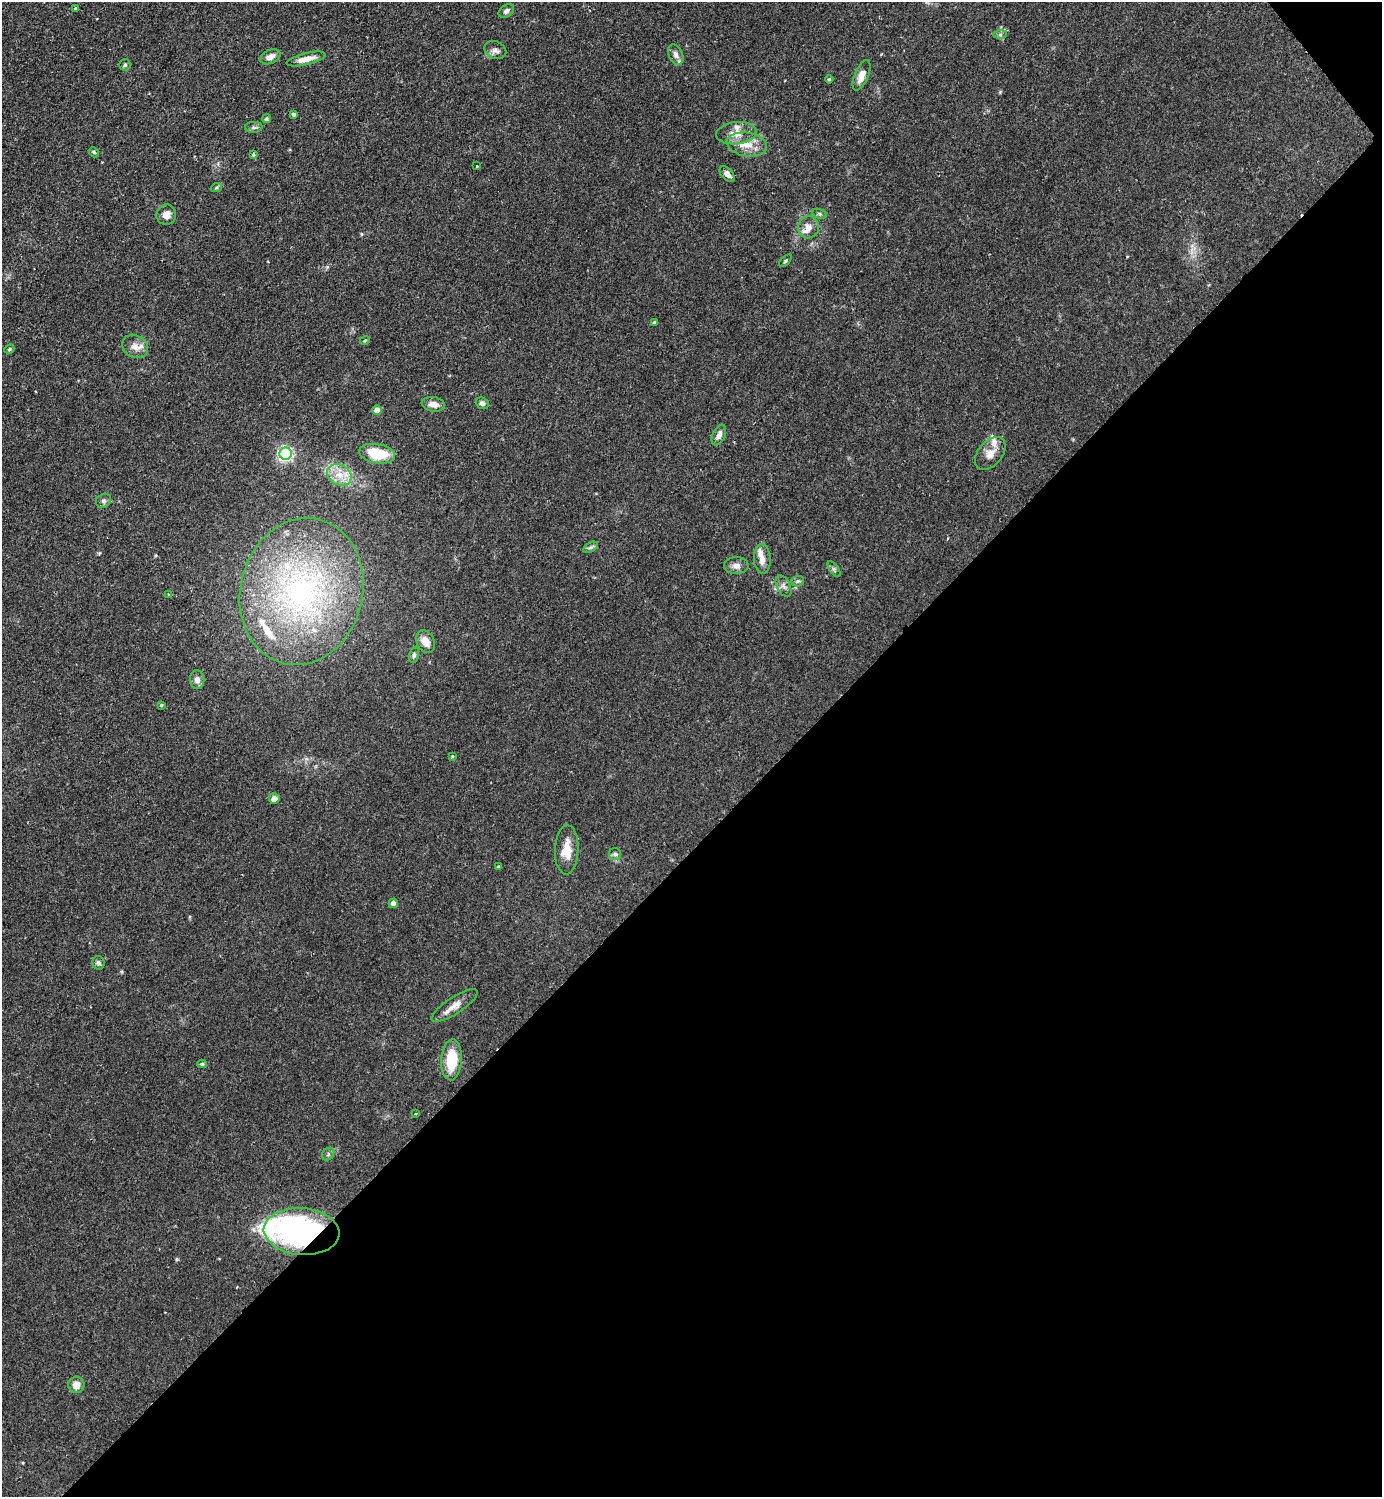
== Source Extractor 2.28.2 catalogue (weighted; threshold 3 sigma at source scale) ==
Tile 12 of 4 x 4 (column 4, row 3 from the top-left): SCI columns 4301-5680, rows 1498-2992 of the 5983 x 5984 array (HDU 1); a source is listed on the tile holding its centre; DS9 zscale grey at full resolution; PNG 1384 x 1499 px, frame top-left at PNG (2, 2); each listed source drawn as its Kron ellipse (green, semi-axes under 4 px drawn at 4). Shown black and unused: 44% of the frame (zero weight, under 2 of 3 exposures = <1% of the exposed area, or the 3 px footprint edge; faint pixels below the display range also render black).
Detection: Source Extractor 2.28.2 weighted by HDU 2 'WHT'; one run over the whole footprint, this tile lists its part. Background 0.0841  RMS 0.006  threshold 0.0271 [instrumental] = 3 sigma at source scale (4.5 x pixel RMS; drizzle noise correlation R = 1.50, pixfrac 1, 0.05/0.05 arcsec/px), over >= 5 px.
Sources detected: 74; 1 cosmic-ray / hot-pixel residue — neither listed nor drawn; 10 inside a brighter listed object's ellipse — not listed separately; the other 63 listed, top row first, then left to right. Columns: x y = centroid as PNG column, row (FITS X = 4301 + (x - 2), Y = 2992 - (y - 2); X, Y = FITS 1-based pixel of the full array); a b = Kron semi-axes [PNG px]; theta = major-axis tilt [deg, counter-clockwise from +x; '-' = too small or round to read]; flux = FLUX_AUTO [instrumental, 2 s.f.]
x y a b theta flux
75 8 3 3 - 1.2
506 11 8 6 37 2.1
1000 35 7 4 1 1.3
495 50 11 8 -25 2.5
676 55 11 6 -65 2.7
270 57 10 6 26 4.1
306 59 20 6 14 5.9
125 65 6 5 - 1
861 75 16 7 67 6.4
829 79 4 4 - 0.76
294 114 4 4 - 1
266 119 4 4 - 0.94
254 127 9 5 2 1.4
736 133 20 11 6 8.3
747 144 20 11 -9 9.5
94 152 5 4 - 0.77
253 155 4 3 - 1.7
477 166 3 3 - 0.71
727 174 9 5 -48 2.7
216 188 6 4 19 0.84
819 214 7 4 -19 1.1
166 215 10 10 - 4
808 227 11 10 - 4.3
785 261 8 4 45 0.85
654 322 4 3 - 1.1
365 340 5 3 - 0.57
135 346 13 11 -31 5.1
9 349 5 4 - 0.72
482 403 7 5 -20 1.9
433 404 12 7 -9 4.1
377 410 5 4 - 5.1
719 435 11 6 66 3.5
990 453 19 12 50 6.5
286 454 6 6 - 150
377 454 18 9 -10 22
339 475 13 10 -31 7.3
103 501 8 6 31 1.6
591 547 8 4 30 1.3
762 559 14 8 -86 4.5
736 566 12 8 -1 3.3
834 569 9 4 -54 1.2
798 581 6 5 - 1.1
784 586 11 6 -64 2.4
301 592 74 61 76 170
168 594 3 2 - 0.45
426 642 12 8 -65 6.3
414 655 8 5 75 1.5
197 680 9 7 -83 3.2
161 705 4 3 - 0.6
452 756 4 3 - 0.54
274 798 5 5 - 5
567 850 24 11 88 9.5
615 854 6 6 - 1.3
499 867 4 4 - 0.99
393 903 5 4 - 3.2
98 963 7 6 - 1.6
455 1005 27 8 33 5.6
452 1060 20 10 86 17
202 1064 5 4 - 0.99
416 1114 3 2 - 0.71
328 1154 7 5 50 1.3
302 1231 38 23 -4 150
76 1385 8 8 - 4.7
Overlapping masked pixels (flux is a lower limit): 1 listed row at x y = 302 1231